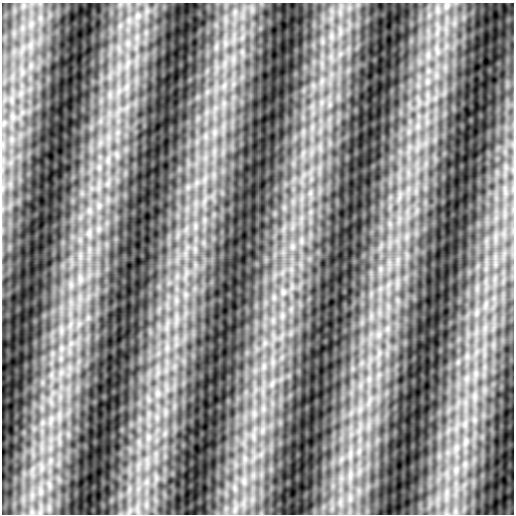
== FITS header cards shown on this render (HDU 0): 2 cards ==
NAXIS1  =                  512
NAXIS2  =                  512

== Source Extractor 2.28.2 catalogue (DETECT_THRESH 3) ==
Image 512 x 512 px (HDU 0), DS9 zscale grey, 1 PNG px = 1 image px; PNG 516 x 516 px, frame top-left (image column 1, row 512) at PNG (2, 3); no overlay
Background 0.0539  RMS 0.9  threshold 2.7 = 3 sigma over >= 5 px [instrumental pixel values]
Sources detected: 9; all 9 listed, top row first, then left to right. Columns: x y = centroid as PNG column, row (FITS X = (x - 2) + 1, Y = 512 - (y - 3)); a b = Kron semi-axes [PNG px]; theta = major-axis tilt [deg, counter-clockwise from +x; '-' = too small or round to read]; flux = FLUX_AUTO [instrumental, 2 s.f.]
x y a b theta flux
138 16 13 9 72 700
89 211 8 5 -90 210
89 233 12 7 75 370
80 279 12 6 -85 380
283 292 6 6 - 170
158 393 8 5 -90 220
350 475 14 4 87 370
350 498 10 6 90 350
455 512 10 5 -90 200